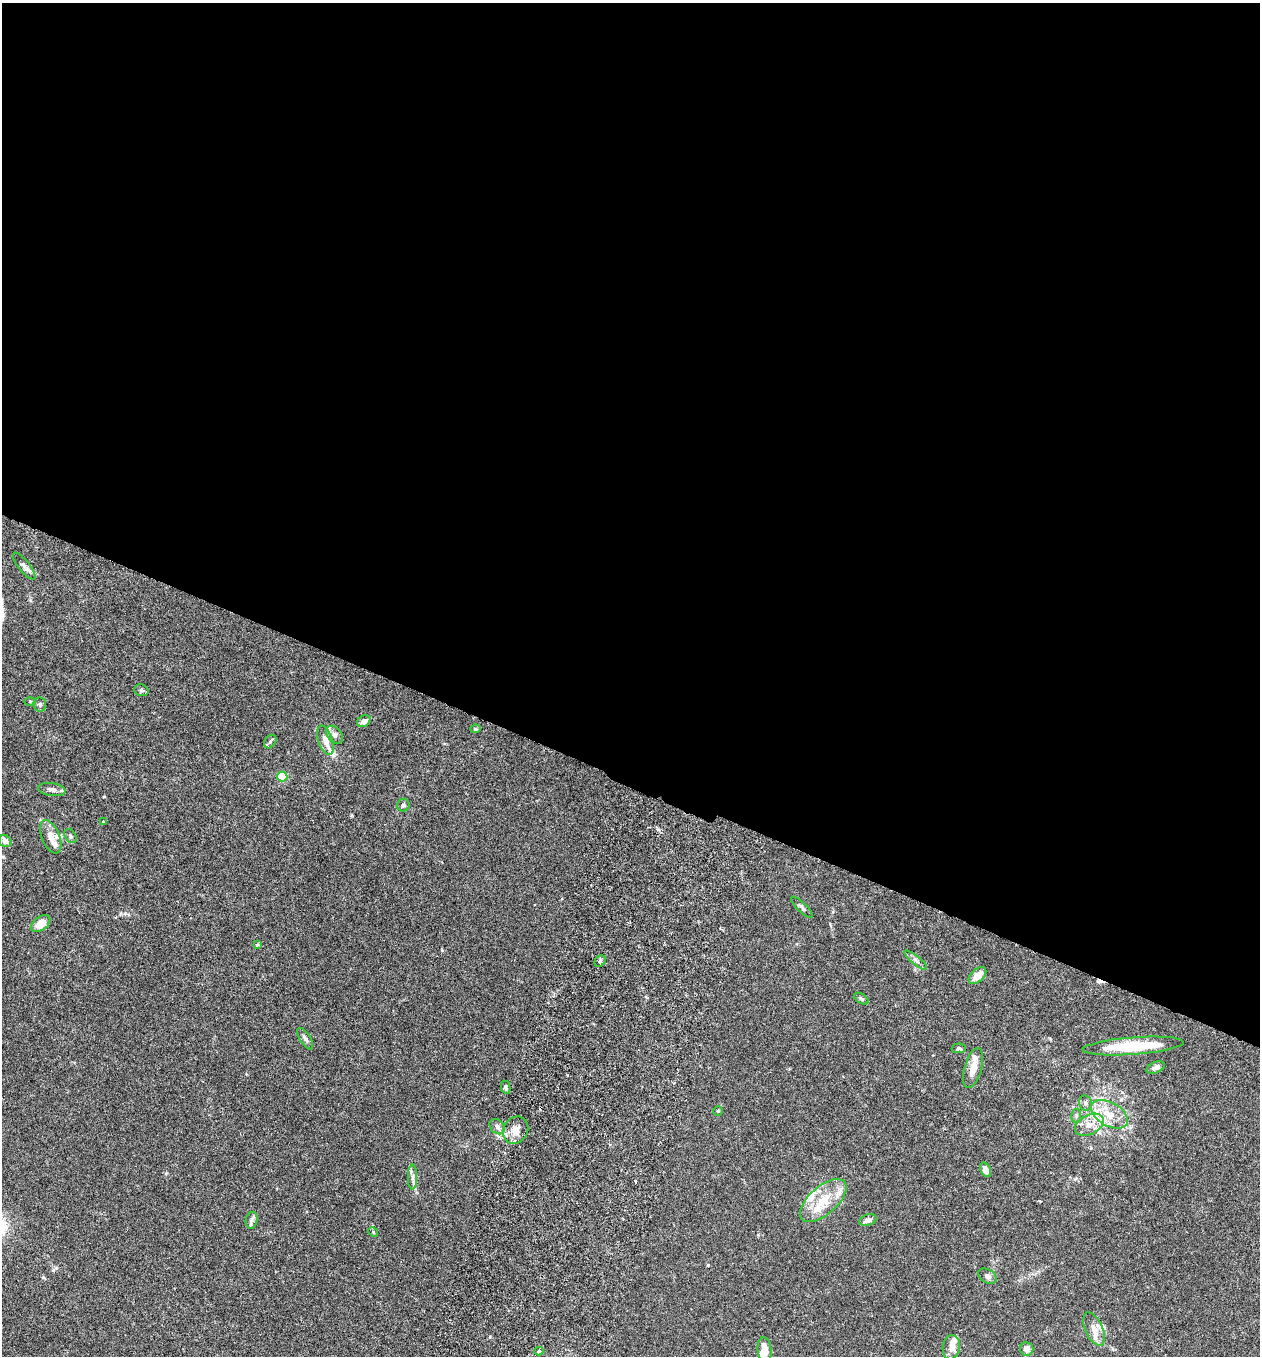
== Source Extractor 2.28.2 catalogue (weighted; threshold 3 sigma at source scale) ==
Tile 3 of 4 x 4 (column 3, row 1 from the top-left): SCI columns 2709-3966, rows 4090-5443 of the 5546 x 5470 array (HDU 1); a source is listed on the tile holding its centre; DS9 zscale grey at full resolution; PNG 1262 x 1358 px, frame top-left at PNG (2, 3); each listed source drawn as its Kron ellipse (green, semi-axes under 4 px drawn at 4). Shown black and unused: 57% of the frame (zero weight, under 3 of 6 exposures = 3% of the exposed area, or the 3 px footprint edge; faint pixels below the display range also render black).
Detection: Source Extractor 2.28.2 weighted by HDU 2 'WHT'; one run over the whole footprint, this tile lists its part. Background 0.0169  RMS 0.002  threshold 0.00799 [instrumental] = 3 sigma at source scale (4.09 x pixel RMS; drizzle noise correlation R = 1.36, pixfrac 0.8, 0.05/0.05 arcsec/px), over >= 5 px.
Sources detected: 61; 2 inside a brighter object's white glare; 1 cosmic-ray / hot-pixel residue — neither listed nor drawn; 10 inside a brighter listed object's ellipse — not listed separately; the other 48 listed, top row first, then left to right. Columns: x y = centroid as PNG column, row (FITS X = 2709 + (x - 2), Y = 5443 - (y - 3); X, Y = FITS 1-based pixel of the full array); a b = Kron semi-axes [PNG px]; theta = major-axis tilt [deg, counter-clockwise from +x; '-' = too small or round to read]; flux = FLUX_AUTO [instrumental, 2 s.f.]
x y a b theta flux
24 566 16 5 -51 0.68
141 690 7 5 -15 0.34
30 702 6 4 0 0.22
40 704 7 6 - 0.43
364 721 7 5 27 0.71
475 729 5 4 - 0.28
335 735 10 7 -51 0.65
325 740 15 7 -71 1.4
270 741 7 5 53 0.39
282 776 5 5 - 7.7
52 789 14 6 -8 0.88
403 805 6 6 - 0.46
103 821 4 3 - 0.13
70 836 8 5 -56 0.39
51 837 17 9 -67 1.5
5 841 6 5 - 1
802 907 14 4 -44 0.48
41 923 11 6 38 2.1
257 945 4 3 - 0.25
916 960 14 3 -39 0.48
600 961 6 5 - 0.31
977 976 10 6 42 1.9
861 999 8 4 -33 0.3
305 1039 12 5 -57 0.64
1133 1046 50 8 4 8.8
959 1048 7 5 4 0.34
1156 1067 9 5 23 0.78
973 1068 20 8 74 2.2
506 1087 6 4 -78 0.4
1085 1103 8 6 -80 0.48
718 1111 5 5 - 0.22
1109 1114 20 11 -29 3.4
1076 1116 7 5 79 0.33
1089 1125 15 9 28 2
497 1127 9 6 -44 0.71
516 1130 14 12 57 1.6
986 1170 8 5 -64 1.4
413 1177 12 4 90 0.66
823 1201 28 14 42 4.7
251 1220 8 6 78 0.54
868 1220 9 5 19 0.89
373 1232 5 4 - 0.2
987 1276 10 6 -33 0.6
1094 1329 18 8 -66 1.6
951 1347 12 8 81 1.4
1027 1349 7 6 - 1
765 1350 12 7 -83 2.2
539 1351 4 3 - 0.37
Unlisted compact peaks at least as high as the median listed source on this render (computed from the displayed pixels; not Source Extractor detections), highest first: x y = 708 1265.